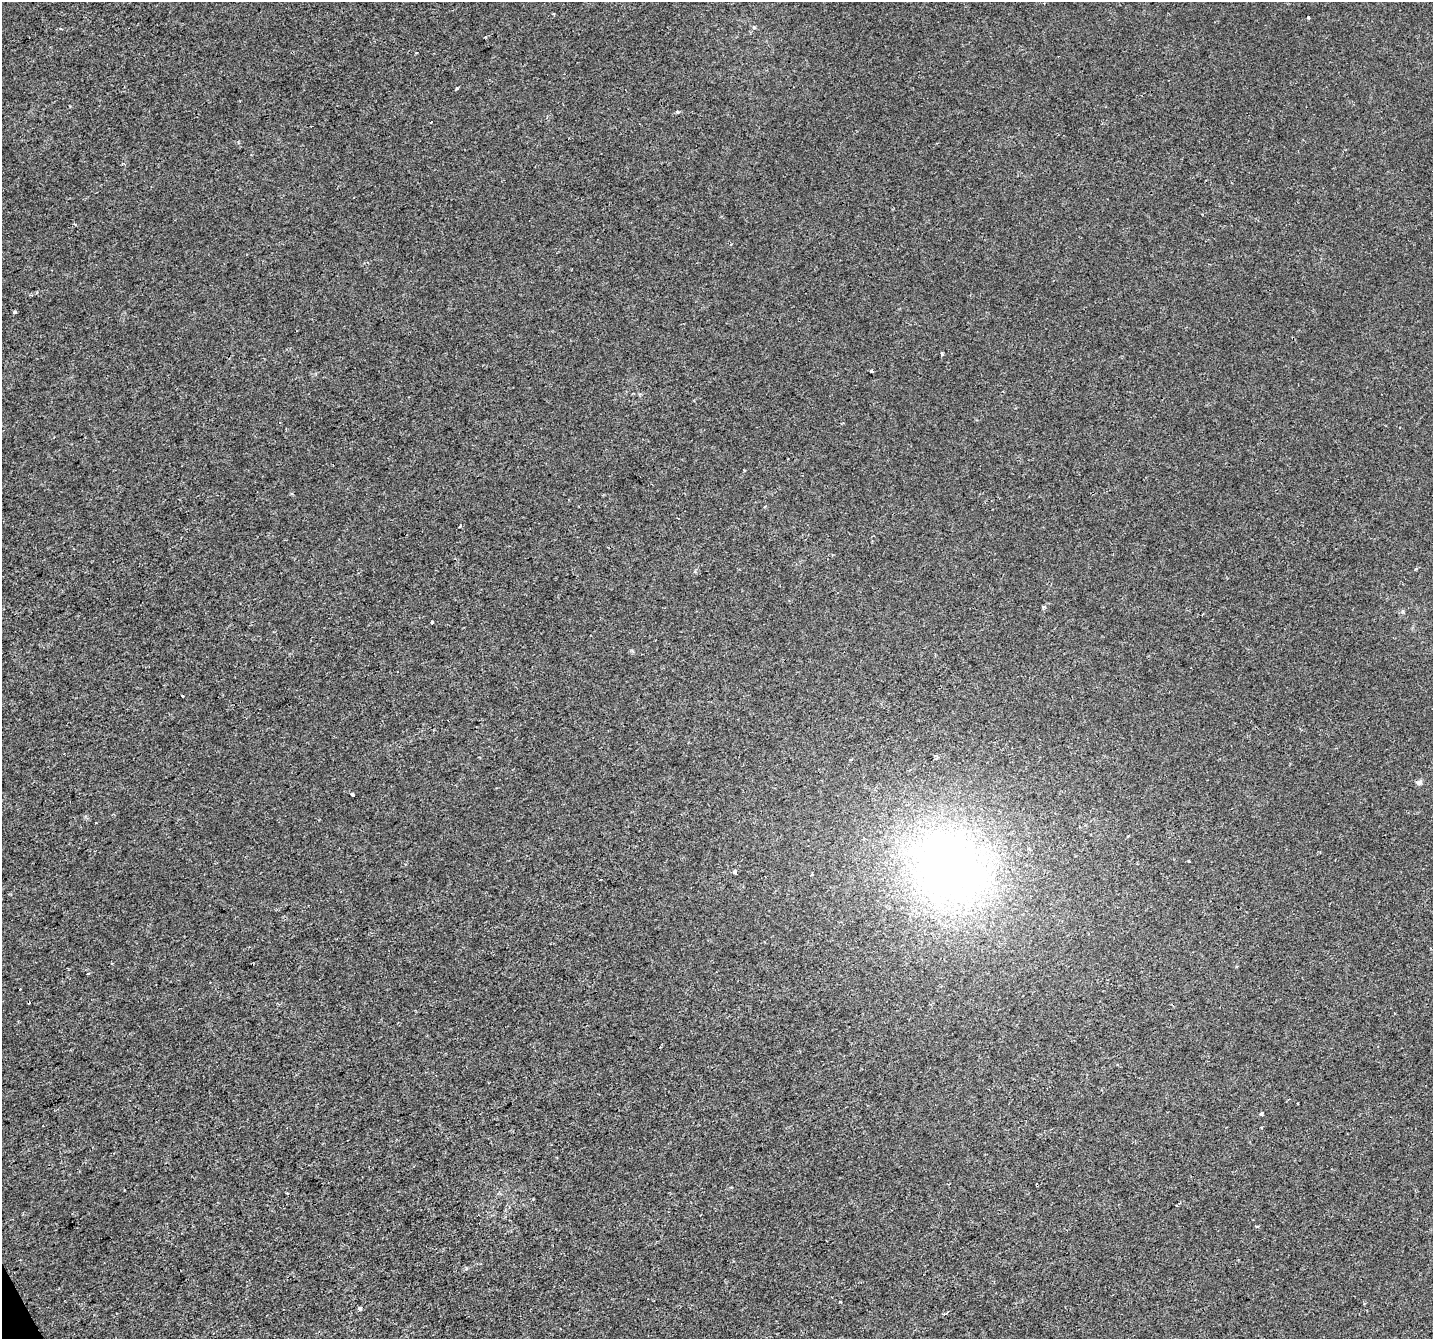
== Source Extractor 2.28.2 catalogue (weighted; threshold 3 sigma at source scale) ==
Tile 7 of 4 x 4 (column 3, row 2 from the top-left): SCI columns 2863-4293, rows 2774-4110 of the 5727 x 5602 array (HDU 1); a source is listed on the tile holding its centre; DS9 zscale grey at full resolution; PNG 1435 x 1341 px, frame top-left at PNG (2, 2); no overlay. Shown black and unused: <1% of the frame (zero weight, under 2 of 3 exposures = <1% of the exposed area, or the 3 px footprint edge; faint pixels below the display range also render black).
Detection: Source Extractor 2.28.2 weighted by HDU 2 'WHT'; one run over the whole footprint, this tile lists its part. Background 0.00106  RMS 0.0022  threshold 0.00978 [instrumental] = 3 sigma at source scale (4.5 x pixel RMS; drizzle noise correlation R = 1.50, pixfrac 1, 0.0396/0.0396 arcsec/px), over >= 5 px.
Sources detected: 33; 5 cosmic-ray / hot-pixel residue — not listed; the other 28 listed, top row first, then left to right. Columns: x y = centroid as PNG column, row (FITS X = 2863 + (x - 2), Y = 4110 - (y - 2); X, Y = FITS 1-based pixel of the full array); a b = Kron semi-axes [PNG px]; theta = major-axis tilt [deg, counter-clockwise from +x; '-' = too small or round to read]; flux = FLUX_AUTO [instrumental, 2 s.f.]
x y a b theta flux
553 14 3 2 - 0.29
1308 17 3 3 - 0.9
754 27 5 5 - 0.3
457 88 4 3 - 0.29
677 112 5 3 - 0.26
431 122 4 2 - 0.16
15 312 3 3 - 0.48
942 354 4 3 - 0.3
871 371 3 3 - 0.39
744 470 3 3 - 0.28
765 506 4 3 - 0.19
460 526 3 2 - 0.25
1416 569 4 3 - 0.27
1044 607 4 4 - 0.42
432 622 4 3 - 0.82
182 696 3 3 - 0.8
937 758 7 3 45 0.27
1419 782 8 6 23 0.71
353 794 3 3 - 0.84
1189 861 3 2 - 0.18
950 866 96 78 -38 130
735 871 4 3 - 1.9
600 880 3 2 - 0.21
111 963 4 2 - 0.18
660 1047 3 2 - 0.16
1261 1114 3 3 - 1.6
840 1302 4 3 - 0.21
360 1308 4 3 - 1.5